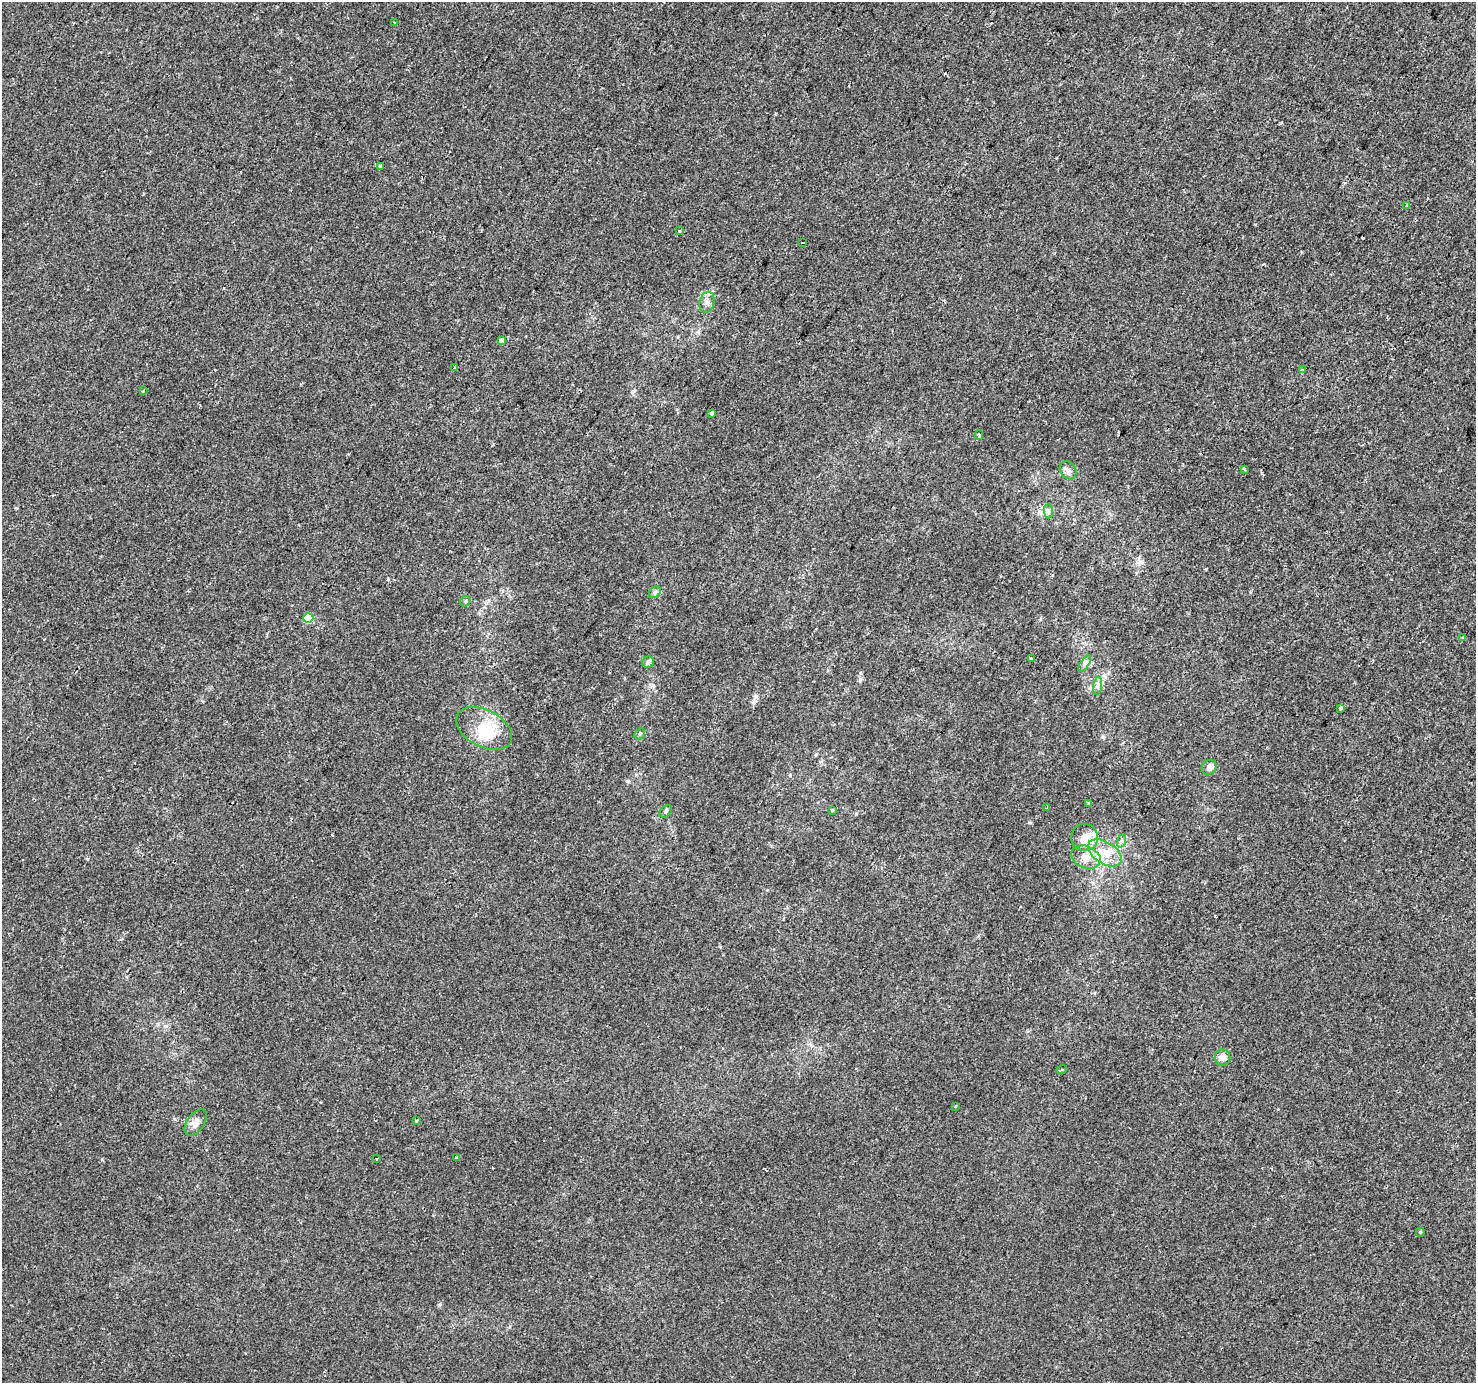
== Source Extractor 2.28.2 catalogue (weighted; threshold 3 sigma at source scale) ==
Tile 10 of 4 x 4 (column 2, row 3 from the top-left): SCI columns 1475-2948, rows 1569-2949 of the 5901 x 5965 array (HDU 1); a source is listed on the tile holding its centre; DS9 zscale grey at full resolution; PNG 1478 x 1385 px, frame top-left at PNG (2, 2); each listed source drawn as its Kron ellipse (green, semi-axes under 4 px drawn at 4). Shown black and unused: <1% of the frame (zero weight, under 2 of 3 exposures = <1% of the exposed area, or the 3 px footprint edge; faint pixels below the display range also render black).
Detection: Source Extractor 2.28.2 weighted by HDU 2 'WHT'; one run over the whole footprint, this tile lists its part. Background 0.00173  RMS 0.0043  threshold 0.0194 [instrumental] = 3 sigma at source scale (4.5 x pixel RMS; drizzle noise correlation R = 1.50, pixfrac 1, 0.0396/0.0396 arcsec/px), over >= 5 px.
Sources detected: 47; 1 inside a brighter object's white glare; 2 cosmic-ray / hot-pixel residue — neither listed nor drawn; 1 inside a brighter listed object's ellipse — not listed separately; the other 43 listed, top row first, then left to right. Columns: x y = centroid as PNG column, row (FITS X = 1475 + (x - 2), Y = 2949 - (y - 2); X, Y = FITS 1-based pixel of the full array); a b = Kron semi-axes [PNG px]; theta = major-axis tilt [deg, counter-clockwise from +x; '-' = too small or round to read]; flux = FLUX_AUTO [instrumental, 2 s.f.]
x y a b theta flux
394 23 3 3 - 0.67
380 167 4 3 - 2.1
1407 205 3 3 - 3.1
679 231 4 2 - 0.37
802 243 3 2 - 0.45
707 302 10 7 76 2.1
501 340 4 3 - 3
455 368 4 3 - 0.98
1303 370 4 3 - 1.1
143 391 3 3 - 0.53
712 413 4 3 - 1.2
979 435 5 4 - 1
1244 469 3 3 - 1.8
1068 470 9 7 -51 1.8
1048 511 7 4 -90 0.96
655 592 7 5 43 0.87
465 601 6 4 45 0.58
308 618 5 5 - 17
1463 638 4 3 - 1.4
1032 659 3 3 - 1.7
648 662 6 5 - 1.9
1085 664 9 4 55 1.1
1098 686 9 4 81 1.2
1341 708 4 3 - 0.86
484 728 30 18 -28 19
640 734 6 5 - 0.65
1209 767 8 6 47 2
1088 803 3 3 - 1.2
1047 808 3 2 - 0.79
832 810 3 3 - 0.51
665 811 7 5 41 0.83
1085 837 13 13 - 5.7
1121 841 7 4 71 0.87
1105 853 19 10 -32 7.1
1086 857 15 11 -23 5
1222 1057 8 8 - 2.7
1062 1069 5 3 - 0.43
955 1106 3 2 - 0.5
416 1121 4 3 - 1.7
196 1122 15 8 54 2.6
457 1158 3 3 - 0.62
377 1159 3 2 - 0.42
1420 1232 4 4 - 0.78